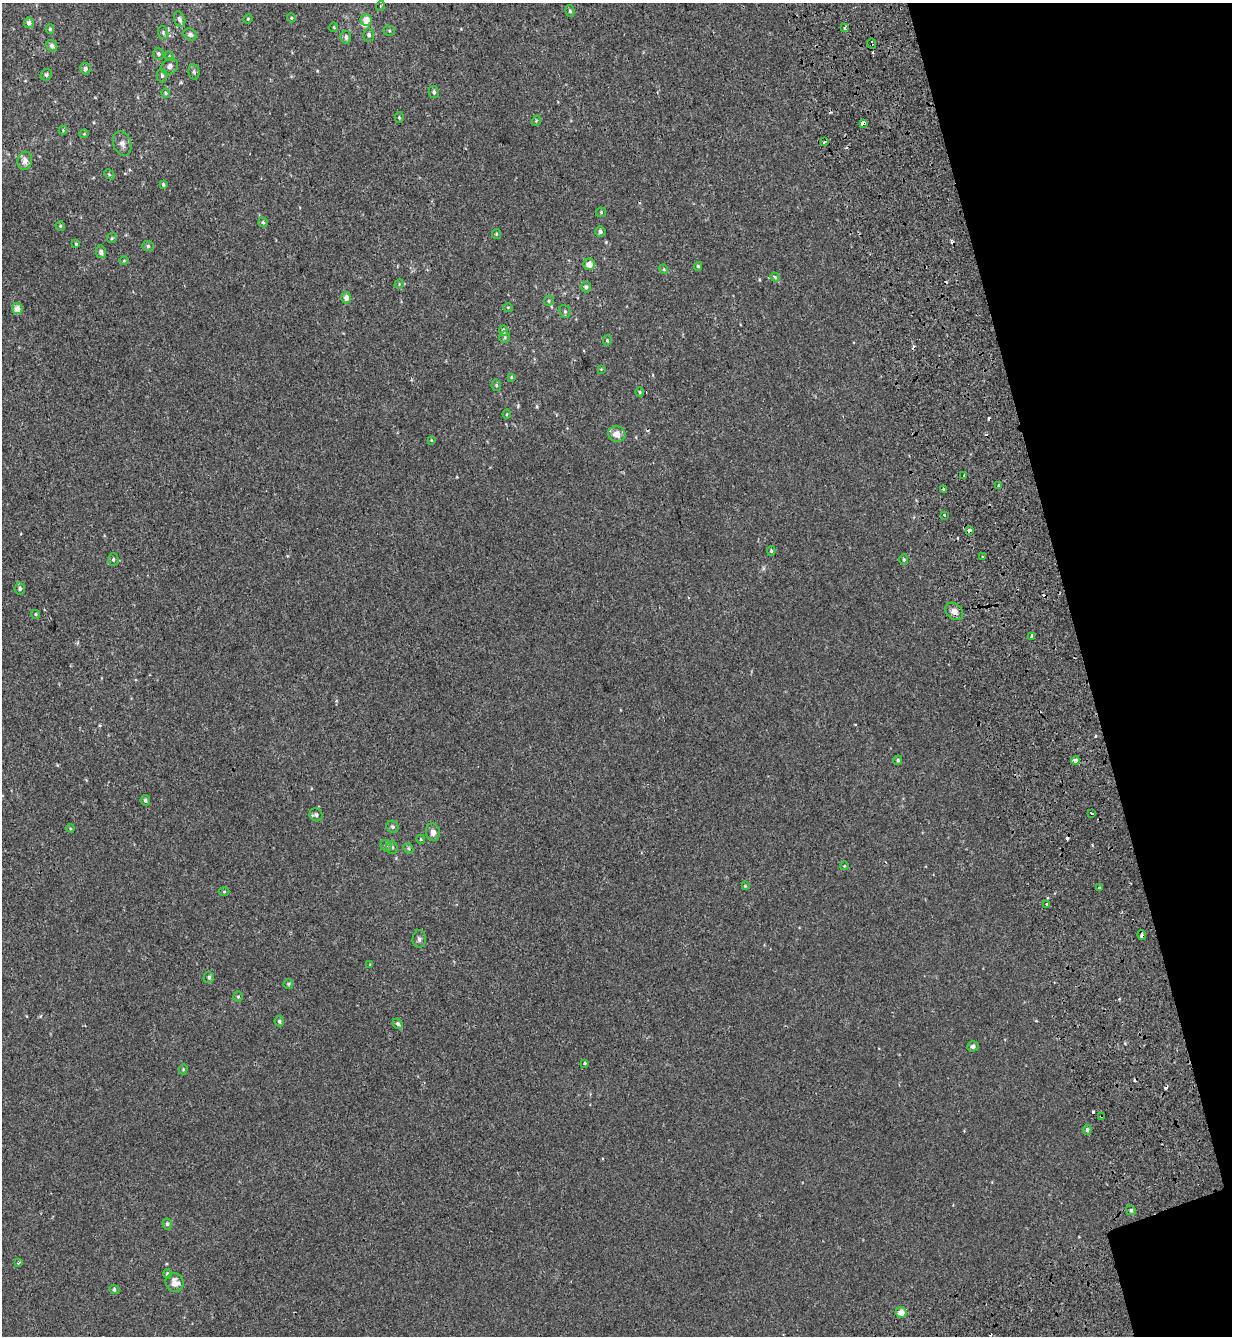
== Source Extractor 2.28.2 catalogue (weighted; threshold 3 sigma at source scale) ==
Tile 12 of 4 x 4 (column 4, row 3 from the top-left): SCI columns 3935-5164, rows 1487-2820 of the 5460 x 5640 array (HDU 1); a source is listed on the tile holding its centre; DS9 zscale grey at full resolution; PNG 1234 x 1338 px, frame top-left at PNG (2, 3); each listed source drawn as its Kron ellipse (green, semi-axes under 4 px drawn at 4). Shown black and unused: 13% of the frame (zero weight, under 2 of 3 exposures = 11% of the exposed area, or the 3 px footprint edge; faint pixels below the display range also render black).
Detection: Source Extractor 2.28.2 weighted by HDU 2 'WHT'; one run over the whole footprint, this tile lists its part. Background -1.86e-04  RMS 0.0033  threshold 0.0147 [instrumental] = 3 sigma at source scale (4.5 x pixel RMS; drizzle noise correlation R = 1.50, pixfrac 1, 0.0396/0.0396 arcsec/px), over >= 5 px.
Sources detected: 132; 14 cosmic-ray / hot-pixel residue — neither listed nor drawn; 1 inside a brighter listed object's ellipse — not listed separately; the other 117 listed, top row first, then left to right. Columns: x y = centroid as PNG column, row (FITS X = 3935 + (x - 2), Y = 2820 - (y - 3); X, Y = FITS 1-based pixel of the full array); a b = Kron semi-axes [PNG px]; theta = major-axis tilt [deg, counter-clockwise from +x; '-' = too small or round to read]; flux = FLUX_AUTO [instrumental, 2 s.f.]
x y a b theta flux
380 6 5 3 - 0.31
570 11 6 4 -79 0.56
291 18 4 4 - 0.37
180 19 8 5 -69 1.2
248 19 5 4 - 0.32
366 20 6 5 - 3.3
29 23 5 5 - 1.3
334 27 5 3 - 0.25
845 28 4 3 - 1.1
50 29 5 4 - 0.44
389 31 5 5 - 0.46
163 33 6 5 - 0.58
190 34 7 5 -32 1.1
369 35 6 5 - 0.73
346 37 6 5 - 0.88
872 43 5 2 - 0.92
52 46 6 5 - 0.99
158 54 6 5 - 0.84
169 56 5 4 - 0.36
170 66 9 7 46 1.5
85 69 6 5 - 0.86
194 72 8 5 -80 0.72
46 75 6 5 - 0.54
162 76 7 5 -89 0.59
434 92 6 5 - 0.74
166 93 4 4 - 0.34
399 117 5 4 - 0.44
536 121 5 3 - 0.28
863 123 4 3 - 8
63 130 4 4 - 0.3
84 134 4 4 - 0.29
824 141 3 3 - 9.9
122 144 12 9 -71 1.5
25 161 9 7 78 1.9
109 174 6 4 -44 0.38
163 185 4 4 - 0.59
601 212 5 5 - 0.35
263 222 5 4 - 0.41
60 226 5 4 - 0.45
600 231 6 5 - 0.77
496 234 5 4 - 0.39
112 238 5 5 - 0.38
76 244 4 4 - 0.34
148 246 6 5 - 0.58
101 252 6 5 - 1
124 260 4 3 - 0.26
589 264 6 5 - 2.8
698 266 4 3 - 0.4
664 269 5 3 - 0.3
775 277 5 3 - 0.45
399 284 5 4 - 0.35
586 287 5 5 - 0.75
346 298 5 5 - 1.7
549 301 5 4 - 0.43
508 307 5 3 - 0.3
17 309 5 5 - 2.7
565 311 7 5 -71 0.58
503 331 5 4 - 0.95
505 337 6 5 - 0.48
607 340 5 4 - 0.38
601 369 4 4 - 0.24
511 377 4 3 - 0.33
496 385 6 4 -77 0.51
640 392 5 4 - 0.4
507 414 4 4 - 0.29
617 434 8 8 - 2.6
431 440 4 3 - 0.27
964 475 3 3 - 1.7
998 485 3 3 - 0.61
943 489 3 3 - 0.45
944 515 3 2 - 1
969 531 4 3 - 2.7
771 551 5 4 - 0.44
983 557 3 2 - 0.38
113 560 6 5 - 0.63
904 560 5 4 - 0.45
20 588 6 5 - 0.65
954 611 10 7 -43 1.9
36 614 4 4 - 0.41
1032 636 4 3 - 3.8
898 760 5 4 - 0.53
1076 761 4 3 - 3.6
145 800 5 4 - 0.8
1092 814 3 3 - 1
316 815 7 6 - 0.86
393 827 6 5 - 0.72
70 828 4 3 - 0.29
433 832 9 7 -82 1.6
421 839 4 4 - 0.33
386 846 6 5 - 0.59
392 847 6 5 - 0.55
408 848 6 4 -47 0.45
844 866 4 3 - 0.21
745 886 4 3 - 0.29
1099 888 3 3 - 0.8
224 891 5 3 - 0.32
1047 904 3 3 - 0.74
1142 935 5 3 - 4.4
419 939 9 6 85 0.84
370 965 3 3 - 0.29
209 977 5 5 - 0.73
288 984 5 5 - 0.4
238 997 5 4 - 0.43
279 1021 5 4 - 0.72
398 1024 6 4 -48 0.86
973 1046 5 5 - 0.84
584 1063 3 3 - 1.5
183 1069 5 4 - 0.38
1101 1116 4 2 - 0.26
1087 1130 5 4 - 0.58
1131 1210 5 4 - 0.42
167 1224 5 5 - 0.76
19 1262 4 3 - 0.56
167 1274 4 4 - 0.69
175 1283 10 9 - 2.7
114 1290 5 4 - 0.72
901 1312 5 5 - 3
Overlapping masked pixels (flux is a lower limit): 5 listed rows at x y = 863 123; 969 531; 1032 636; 1142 935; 1101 1116